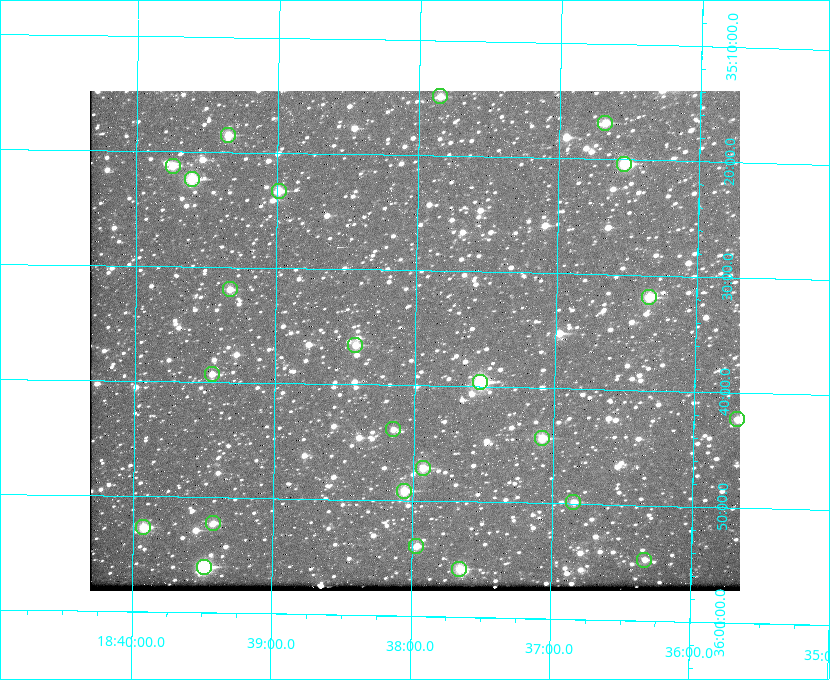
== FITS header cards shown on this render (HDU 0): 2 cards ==
NAXIS1  =                  650 / Width of table row in bytes
NAXIS2  =                  500 / Number of rows in table

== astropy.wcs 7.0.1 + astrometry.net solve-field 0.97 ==
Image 650 x 500 px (HDU 0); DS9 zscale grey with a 90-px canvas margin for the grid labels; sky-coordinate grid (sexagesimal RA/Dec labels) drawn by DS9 from the SOLVED WCS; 24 Tycho-2 reference stars matched to detected sources circled (green)
Header WCS: none
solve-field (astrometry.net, Tycho-2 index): SOLVED blind (the file carries no WCS)
Solved WCS: RA---TAN-SIP/DEC--TAN-SIP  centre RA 18:38:00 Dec +35:36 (279.50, +35.60 deg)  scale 5.22 arcsec/px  FOV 56.6' x 43.4'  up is +179 deg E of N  parity flipped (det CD > 0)
(file carries no celestial WCS; the grid is the blind solution)
Tycho-2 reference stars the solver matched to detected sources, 24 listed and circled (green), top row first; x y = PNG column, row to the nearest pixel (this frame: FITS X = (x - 90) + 1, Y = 500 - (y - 91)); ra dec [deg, ICRS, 3 dp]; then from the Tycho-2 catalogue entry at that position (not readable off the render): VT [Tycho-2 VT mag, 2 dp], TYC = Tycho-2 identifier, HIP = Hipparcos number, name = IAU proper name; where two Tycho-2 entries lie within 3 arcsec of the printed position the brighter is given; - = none
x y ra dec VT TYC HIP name
440 96 279.462 +35.247 10.59 2645-881-1 - -
605 123 279.169 +35.281 10.53 2645-756-1 - -
228 135 279.838 +35.309 10.90 2645-842-1 - -
624 164 279.134 +35.339 9.91 2645-980-1 - -
173 166 279.936 +35.355 10.62 2645-481-1 - -
192 179 279.902 +35.373 9.13 2645-567-1 - -
279 191 279.747 +35.388 10.29 2645-648-1 - -
230 289 279.832 +35.532 10.61 2645-711-1 - -
649 297 279.085 +35.532 9.84 2645-710-1 - -
355 345 279.606 +35.610 10.50 2645-565-1 - -
212 374 279.862 +35.655 10.83 2649-120-1 - -
480 382 279.382 +35.660 8.88 2649-136-1 91311 -
737 419 278.922 +35.705 10.37 2636-96-1 - -
393 429 279.537 +35.731 11.00 2649-31-1 - -
542 438 279.271 +35.739 10.27 2649-22-1 - -
423 468 279.483 +35.786 9.96 2649-1276-1 - -
404 491 279.516 +35.819 10.07 2649-1464-1 - -
573 502 279.212 +35.831 10.99 2649-1529-1 - -
213 523 279.857 +35.871 10.88 2649-1588-1 - -
143 527 279.981 +35.878 10.88 2649-1568-1 - -
416 546 279.492 +35.899 10.86 2649-1492-1 - -
644 560 279.083 +35.912 11.42 2649-1448-1 - -
204 567 279.871 +35.934 9.15 2649-1364-1 91485 -
459 569 279.414 +35.931 10.32 2649-1381-1 - -